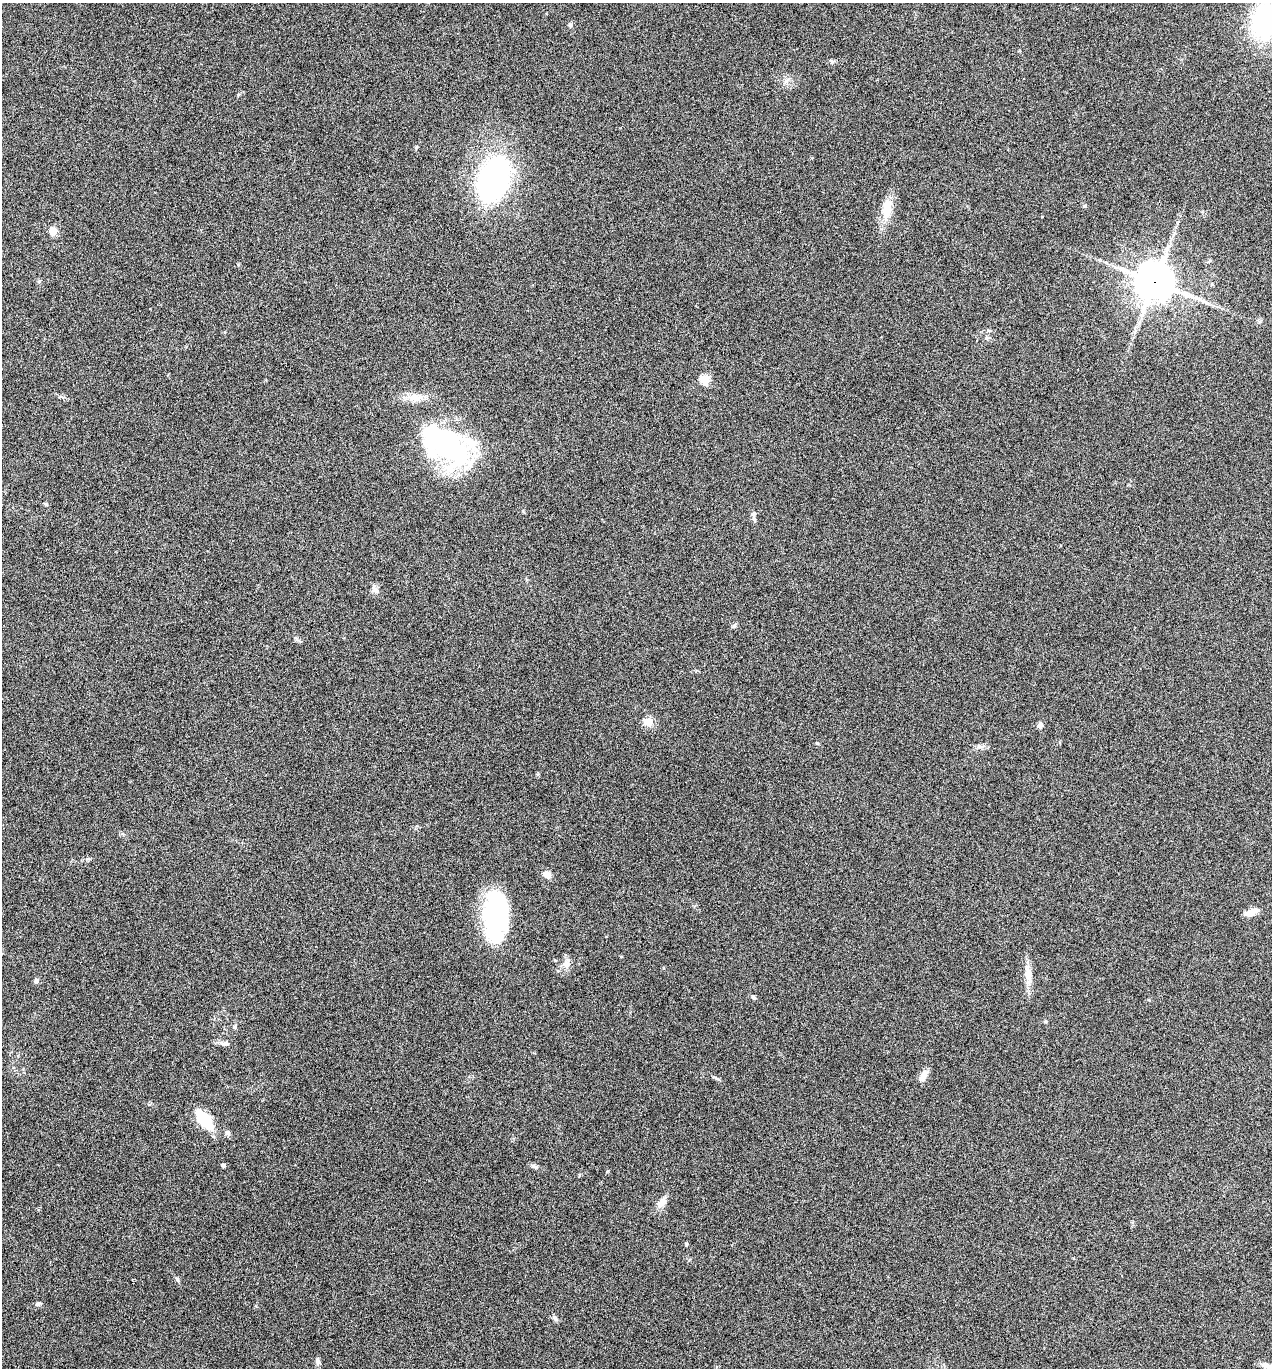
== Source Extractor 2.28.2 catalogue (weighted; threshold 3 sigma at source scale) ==
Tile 11 of 4 x 4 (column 3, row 3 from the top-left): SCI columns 2810-4079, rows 1370-2735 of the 5488 x 5474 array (HDU 1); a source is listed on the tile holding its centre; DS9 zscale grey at full resolution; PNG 1274 x 1370 px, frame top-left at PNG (2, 3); no overlay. Shown black and unused: <1% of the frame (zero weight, under 5 of 9 exposures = <1% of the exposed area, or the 3 px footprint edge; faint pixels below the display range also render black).
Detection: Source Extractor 2.28.2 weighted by HDU 2 'WHT'; one run over the whole footprint, this tile lists its part. Background 0.171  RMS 0.0059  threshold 0.024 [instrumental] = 3 sigma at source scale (4.09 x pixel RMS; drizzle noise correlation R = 1.36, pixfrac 0.8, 0.05/0.05 arcsec/px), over >= 5 px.
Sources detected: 44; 2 inside a brighter object's white glare — not listed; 1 inside a brighter listed object's ellipse — not listed separately; the other 41 listed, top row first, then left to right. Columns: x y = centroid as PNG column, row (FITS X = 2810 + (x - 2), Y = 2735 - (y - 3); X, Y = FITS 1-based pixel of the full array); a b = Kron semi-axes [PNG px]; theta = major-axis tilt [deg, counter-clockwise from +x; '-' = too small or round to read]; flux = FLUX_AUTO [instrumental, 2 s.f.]
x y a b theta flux
1265 22 35 25 82 71
570 24 7 5 -69 0.88
416 147 6 3 71 0.6
493 179 41 24 72 140
1085 206 6 4 -17 0.68
887 209 29 12 86 9.9
53 231 7 7 - 5.4
1154 282 13 12 - 1300
1212 284 5 3 - 0.52
1206 302 8 4 -53 1.2
705 379 5 5 - 30
447 443 76 37 -52 82
753 515 15 5 -88 1.8
375 590 10 7 -49 2.2
734 626 7 5 45 1.1
648 722 5 5 - 23
1040 725 7 5 77 2.1
979 747 7 4 0 1.3
88 859 7 4 8 0.96
547 875 8 6 -31 4.4
1251 912 17 7 23 4.5
496 916 46 22 89 83
566 964 12 10 -83 3.7
1028 975 29 9 -83 6.9
36 981 7 5 -75 1.4
754 997 6 5 - 1.2
1045 1021 6 3 -18 0.59
234 1027 5 5 - 0.79
226 1043 9 6 -2 1.5
923 1076 15 8 55 3.6
717 1079 6 4 -4 0.86
204 1119 15 7 -51 37
228 1133 8 6 -40 1.3
223 1165 4 4 - 1.4
533 1166 7 4 -1 1.1
661 1203 14 9 50 4.2
687 1244 5 3 - 0.61
177 1279 7 5 -59 1
38 1304 7 5 21 1.2
317 1361 9 5 -85 1.8
1268 1366 16 6 -18 3.9
Overlapping masked pixels (flux is a lower limit): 1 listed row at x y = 1154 282
Isophote crosses this tile's border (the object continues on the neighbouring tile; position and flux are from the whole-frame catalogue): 2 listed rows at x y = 1265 22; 1268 1366
Unlisted compact peaks at least as high as the median listed source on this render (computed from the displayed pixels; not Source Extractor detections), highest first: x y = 555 1318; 817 743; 608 1171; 832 62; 39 281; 46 505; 238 264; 579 1175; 296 639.